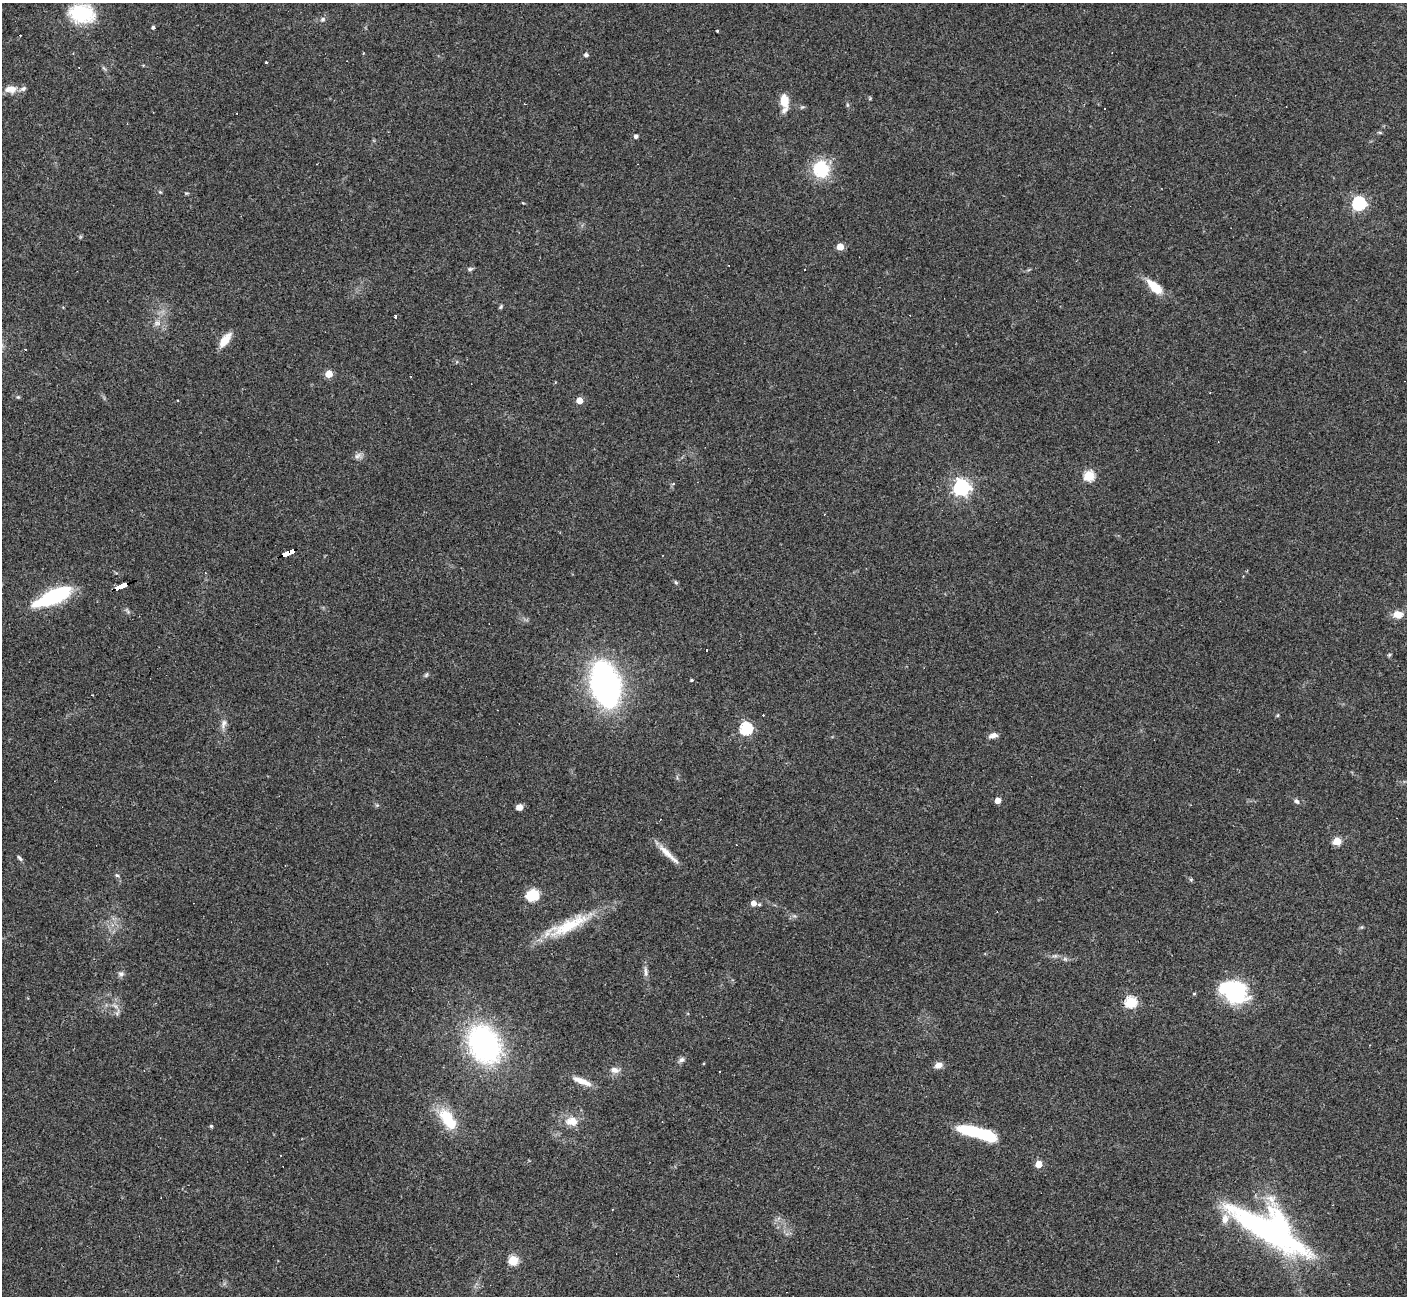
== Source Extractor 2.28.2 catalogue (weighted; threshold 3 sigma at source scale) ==
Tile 7 of 4 x 4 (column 3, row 2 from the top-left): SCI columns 2812-4216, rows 2871-4164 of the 5622 x 5608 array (HDU 1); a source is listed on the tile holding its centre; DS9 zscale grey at full resolution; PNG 1409 x 1298 px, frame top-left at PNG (2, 3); no overlay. Shown black and unused: <1% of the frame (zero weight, under 3 of 4 exposures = <1% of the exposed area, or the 3 px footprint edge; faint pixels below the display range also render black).
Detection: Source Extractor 2.28.2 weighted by HDU 2 'WHT'; one run over the whole footprint, this tile lists its part. Background 0.0991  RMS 0.006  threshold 0.0269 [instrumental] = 3 sigma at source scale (4.5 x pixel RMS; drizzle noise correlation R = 1.50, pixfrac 1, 0.05/0.05 arcsec/px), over >= 5 px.
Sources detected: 98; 4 inside a brighter object's white glare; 15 cosmic-ray / hot-pixel residue — not listed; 2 inside a brighter listed object's ellipse — not listed separately; the other 77 listed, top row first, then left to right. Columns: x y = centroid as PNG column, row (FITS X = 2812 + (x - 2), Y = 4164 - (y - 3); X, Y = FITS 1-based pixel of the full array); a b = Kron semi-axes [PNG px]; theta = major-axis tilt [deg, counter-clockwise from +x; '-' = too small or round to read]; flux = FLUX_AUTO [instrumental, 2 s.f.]
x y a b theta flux
82 13 30 21 -9 31
323 19 7 5 17 1.4
153 27 3 3 - 1.3
717 31 3 2 - 0.53
586 55 5 4 - 1.7
266 62 3 2 - 0.85
11 89 12 8 -8 6.2
23 89 8 6 26 1.8
784 101 18 10 -82 8.3
1104 108 3 3 - 1.1
1380 132 6 4 -2 0.74
636 136 4 4 - 2
821 169 21 19 -77 24
160 192 5 4 - 0.65
186 193 6 4 -17 0.67
1359 203 6 6 - 100
840 247 5 5 - 11
470 269 8 5 11 1.2
1155 287 21 10 -43 12
501 307 7 4 70 0.85
395 316 4 3 - 0.84
157 323 9 6 0 2.5
225 340 18 8 53 8.1
25 349 3 2 - 0.41
329 374 5 5 - 15
18 397 5 5 - 0.7
177 400 3 2 - 0.58
579 400 5 4 - 8.9
357 456 10 7 31 2.3
1089 476 5 5 - 45
673 483 5 4 - 0.83
961 487 6 6 - 210
288 553 13 4 22 150
676 582 7 4 -46 0.83
120 586 12 3 23 180
54 596 36 11 25 59
1398 614 11 8 -3 6.3
1389 655 6 4 44 0.76
426 675 7 4 46 0.98
691 680 4 3 - 0.65
605 684 26 15 -76 250
1278 715 5 3 - 0.65
224 723 13 7 68 3.1
746 728 6 6 - 81
993 736 12 7 17 2.8
998 800 4 4 - 6
1296 801 8 6 -38 1.7
519 807 6 5 - 4.1
1337 841 5 5 - 21
667 853 30 8 -42 7.5
19 858 8 4 -48 1.2
117 875 6 5 - 1
533 895 13 10 16 16
753 903 5 4 - 4.5
759 904 5 4 - 0.87
567 926 64 15 24 29
1362 927 6 4 71 0.7
1065 959 5 5 - 1.1
645 972 17 4 -86 2.4
121 974 8 7 - 1.8
1235 990 24 18 -22 65
1194 994 4 3 - 0.61
1131 1002 6 5 - 59
117 1013 12 5 63 1.8
484 1044 29 22 -62 150
681 1060 9 6 27 1.8
938 1065 9 7 16 3.6
615 1070 13 8 -13 3.7
720 1072 3 2 - 0.45
582 1081 26 7 -22 6.8
446 1117 23 15 -61 20
572 1121 17 13 -1 8.1
211 1126 4 4 - 0.79
983 1135 30 12 -17 22
1039 1164 5 4 - 13
1271 1230 78 46 -36 130
513 1260 5 5 - 39
Overlapping masked pixels (flux is a lower limit): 2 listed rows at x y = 288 553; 120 586
Isophote crosses this tile's border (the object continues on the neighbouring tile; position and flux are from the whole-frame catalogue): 1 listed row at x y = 54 596